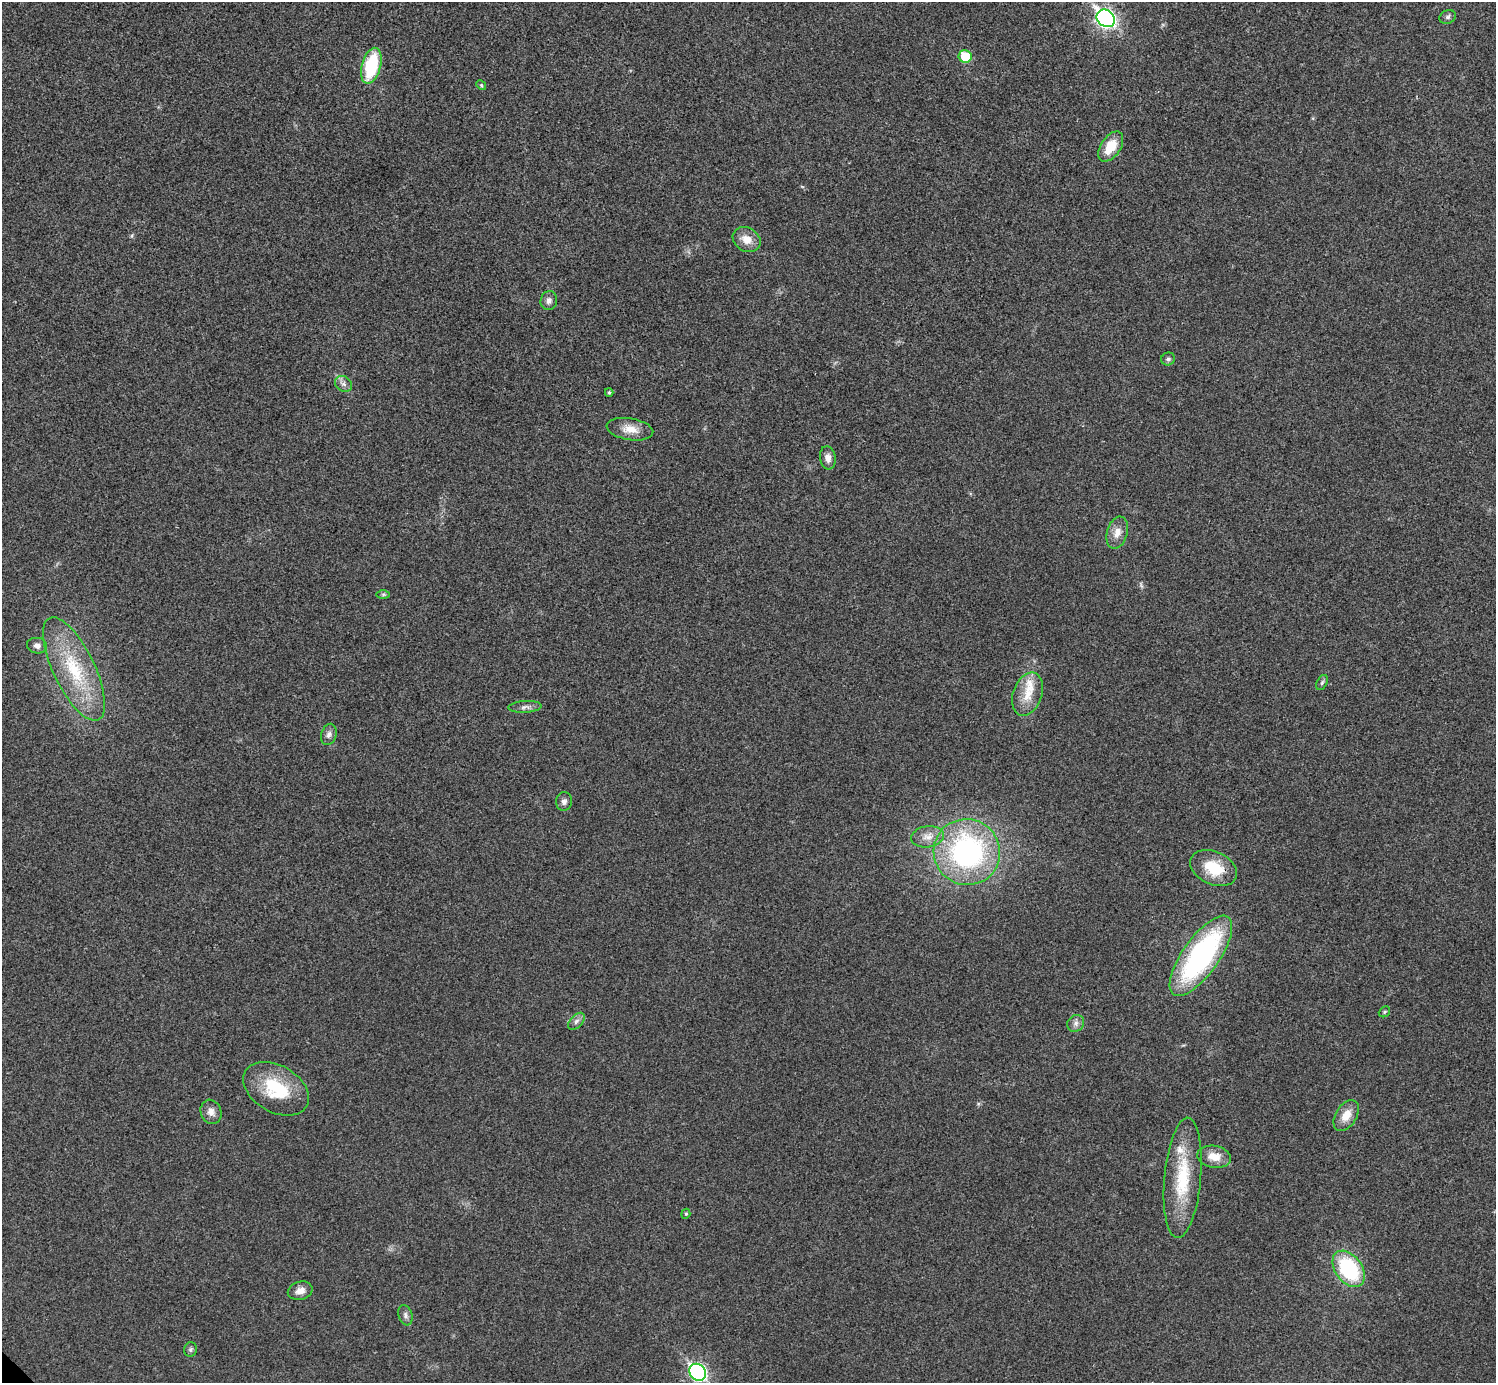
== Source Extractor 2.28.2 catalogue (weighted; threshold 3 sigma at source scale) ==
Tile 10 of 4 x 4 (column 2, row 3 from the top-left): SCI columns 1498-2991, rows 1541-2921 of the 5985 x 5985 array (HDU 1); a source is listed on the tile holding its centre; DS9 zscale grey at full resolution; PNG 1498 x 1385 px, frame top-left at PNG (2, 2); each listed source drawn as its Kron ellipse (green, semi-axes under 4 px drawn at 4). Shown black and unused: <1% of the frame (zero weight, under 3 of 4 exposures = <1% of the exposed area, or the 3 px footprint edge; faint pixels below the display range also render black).
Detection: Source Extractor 2.28.2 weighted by HDU 2 'WHT'; one run over the whole footprint, this tile lists its part. Background 0.022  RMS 0.0054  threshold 0.0242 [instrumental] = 3 sigma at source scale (4.5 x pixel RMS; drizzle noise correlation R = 1.50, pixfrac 1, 0.05/0.05 arcsec/px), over >= 5 px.
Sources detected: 42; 2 inside a brighter listed object's ellipse — not listed separately; the other 40 listed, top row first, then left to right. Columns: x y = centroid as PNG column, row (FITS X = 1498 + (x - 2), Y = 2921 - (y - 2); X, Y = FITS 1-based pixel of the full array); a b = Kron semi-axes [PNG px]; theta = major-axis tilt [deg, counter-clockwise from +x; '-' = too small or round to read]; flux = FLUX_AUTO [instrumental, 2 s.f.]
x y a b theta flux
1448 17 8 6 26 1.5
1106 18 10 8 -41 190
965 56 6 6 - 15
371 66 18 9 75 31
481 85 5 4 - 0.74
1111 147 17 10 56 12
747 239 15 11 -31 6.5
549 301 9 8 - 2.4
1168 359 7 6 - 1.3
344 384 9 7 -38 2.2
609 392 4 3 - 0.84
630 429 23 11 -9 7.1
828 458 12 8 -82 3.4
1117 533 16 10 74 5.2
383 594 7 4 0 0.92
37 646 10 7 -8 2.5
74 669 56 20 -64 38
1322 683 8 5 63 1.1
1028 694 22 14 70 11
525 707 17 6 3 2.6
329 734 11 7 73 2.3
564 801 9 8 - 2.1
927 837 16 10 9 5.3
967 852 33 32 - 110
1214 868 25 16 -25 18
1201 956 47 18 55 110
1384 1012 6 5 - 0.81
576 1021 10 6 46 2
1076 1023 9 8 - 2.4
276 1089 35 23 -30 29
211 1112 12 10 -69 3.7
1346 1115 17 10 58 7.4
1214 1157 17 11 -11 7.2
1183 1178 60 18 85 32
686 1214 5 4 - 0.74
1349 1269 20 13 -54 47
300 1291 12 9 14 3.8
405 1315 10 7 -74 1.9
190 1349 7 6 - 1.1
698 1372 9 7 -47 120